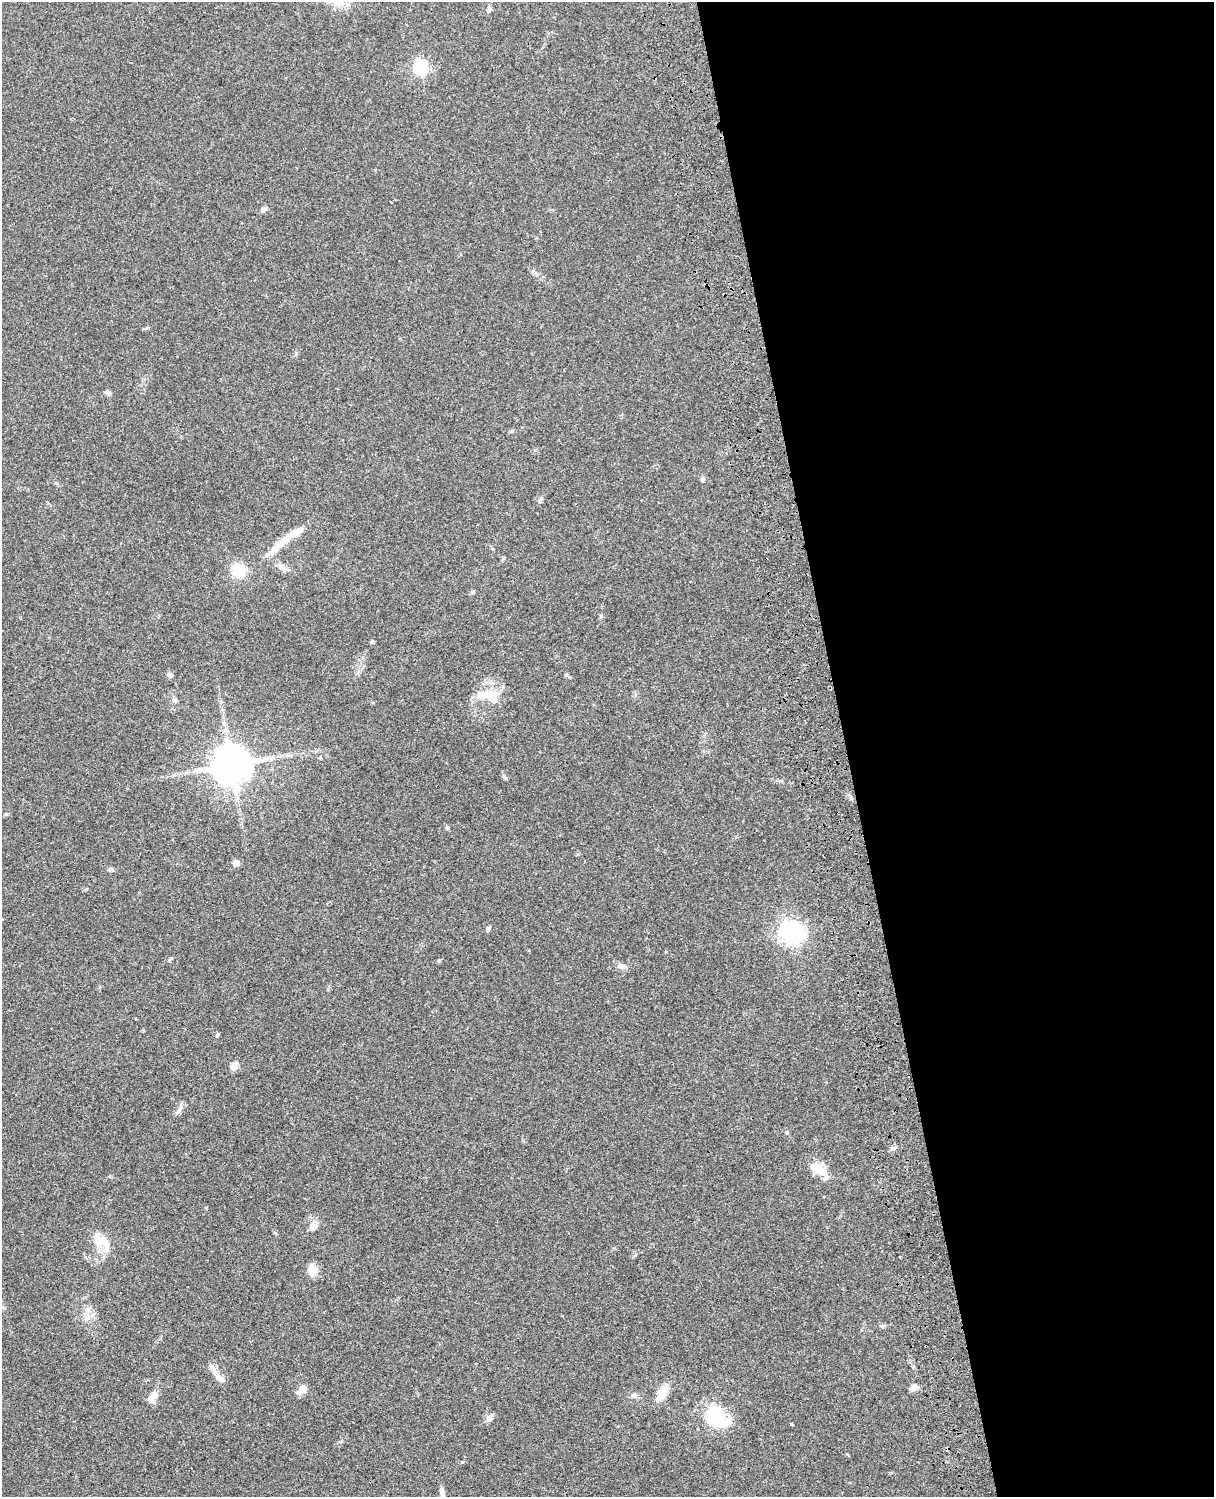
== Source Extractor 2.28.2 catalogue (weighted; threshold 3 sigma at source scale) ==
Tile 8 of 4 x 3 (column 4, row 2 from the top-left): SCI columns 3758-4969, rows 1773-3267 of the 5087 x 4926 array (HDU 1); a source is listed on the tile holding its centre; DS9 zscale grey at full resolution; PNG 1216 x 1499 px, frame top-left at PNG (2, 2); no overlay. Shown black and unused: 30% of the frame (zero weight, under 3 of 4 exposures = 6% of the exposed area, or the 3 px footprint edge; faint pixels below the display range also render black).
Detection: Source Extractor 2.28.2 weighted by HDU 2 'WHT'; one run over the whole footprint, this tile lists its part. Background 0.076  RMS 0.0057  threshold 0.0257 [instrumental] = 3 sigma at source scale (4.5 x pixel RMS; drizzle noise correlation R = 1.50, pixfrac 1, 0.05/0.05 arcsec/px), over >= 5 px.
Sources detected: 43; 1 inside a brighter object's white glare — not listed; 3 inside a brighter listed object's ellipse — not listed separately; the other 39 listed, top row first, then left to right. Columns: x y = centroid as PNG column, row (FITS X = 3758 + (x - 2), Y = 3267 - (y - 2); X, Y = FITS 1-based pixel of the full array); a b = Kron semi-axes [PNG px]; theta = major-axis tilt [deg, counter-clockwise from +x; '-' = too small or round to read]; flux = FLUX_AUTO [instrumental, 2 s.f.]
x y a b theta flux
489 10 8 5 47 1.3
421 67 7 6 - 110
264 209 8 6 29 1.7
108 393 7 5 -35 1.8
702 479 7 4 71 0.91
541 499 8 5 52 1.3
285 540 33 9 41 10
282 567 12 8 -32 3.2
238 570 15 14 - 13
473 592 5 5 - 0.83
372 642 5 4 - 0.94
169 675 7 6 - 1.6
486 694 30 11 5 11
175 700 8 5 -41 1.3
232 765 12 12 - 1200
504 777 7 5 -49 1.1
447 828 6 4 -1 0.68
236 863 8 7 - 2.2
488 928 7 5 45 1.1
795 933 8 7 - 200
621 966 10 7 -13 2.3
217 1035 5 5 - 0.76
234 1066 11 7 69 3.2
179 1109 13 5 58 2.2
894 1148 7 5 19 1.4
819 1169 25 11 -31 10
313 1228 15 7 40 2.9
102 1241 19 13 -28 11
312 1269 12 8 90 7.5
87 1317 9 7 -27 2.7
219 1378 21 7 -41 4.3
913 1388 11 6 17 2.8
302 1390 14 8 37 3.7
662 1393 20 10 66 8.2
633 1395 7 6 - 1.4
153 1396 15 7 28 3.6
716 1416 24 17 -52 37
489 1418 10 8 60 2.2
442 1493 19 5 -78 2.5
Isophote crosses this tile's border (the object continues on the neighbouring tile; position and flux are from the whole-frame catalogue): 1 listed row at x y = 442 1493
Unlisted compact peaks at least as high as the median listed source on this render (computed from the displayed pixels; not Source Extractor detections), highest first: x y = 791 1424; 439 960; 86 889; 462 1462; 787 1132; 601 616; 296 353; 512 431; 847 1454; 566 675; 882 1326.